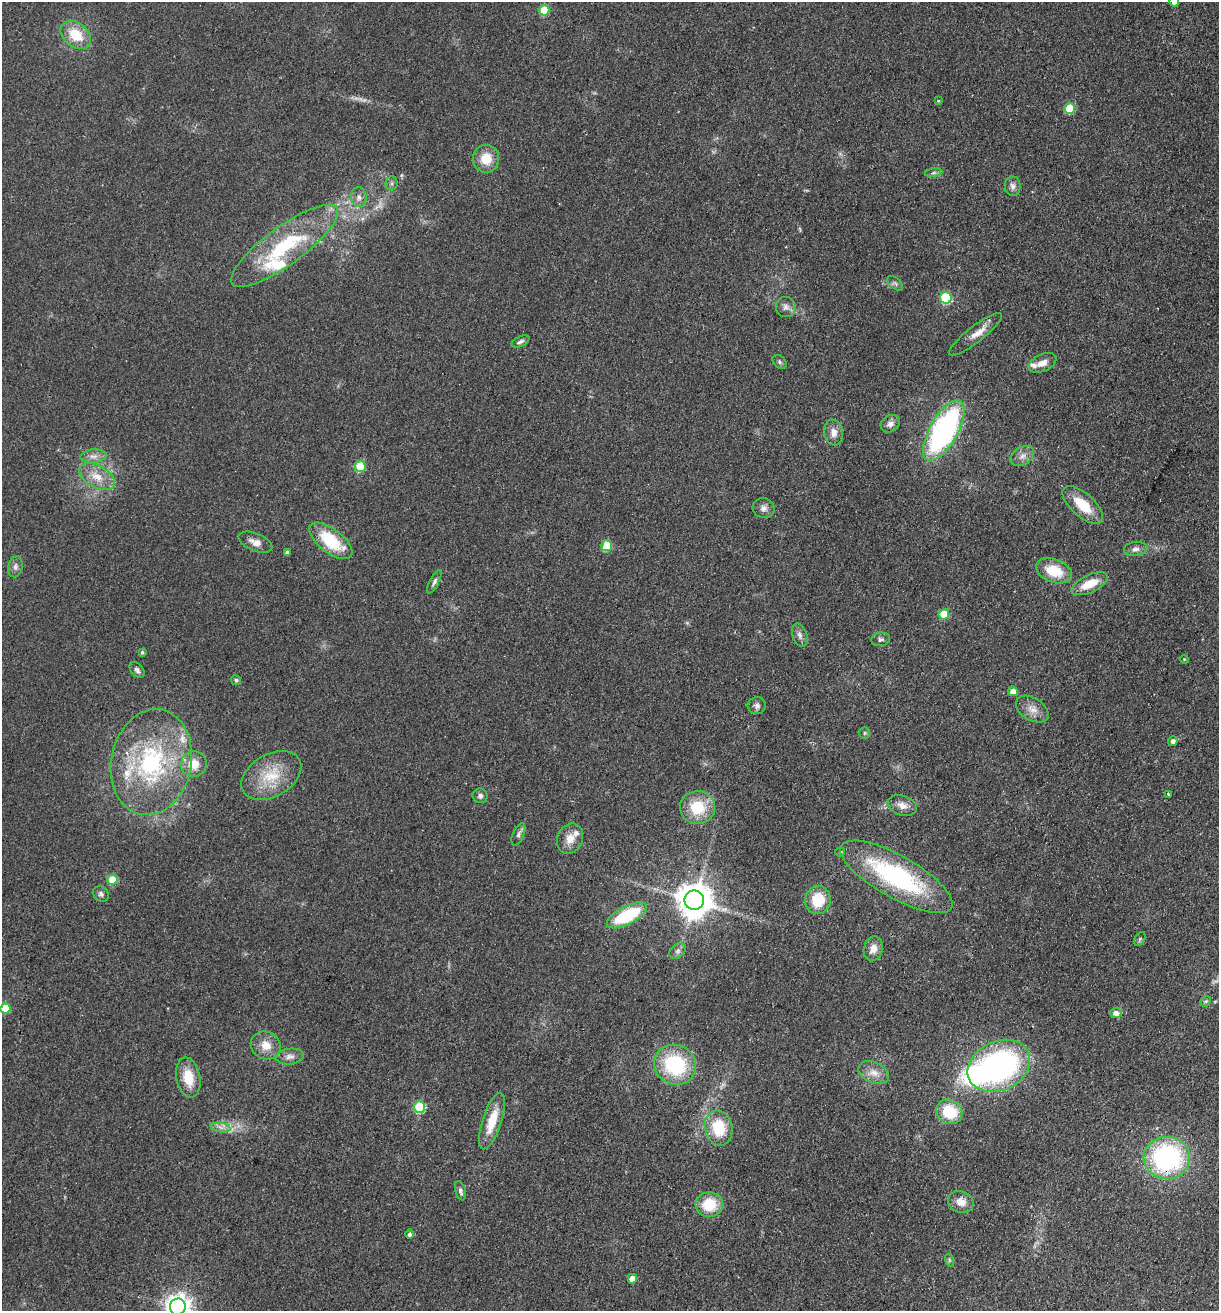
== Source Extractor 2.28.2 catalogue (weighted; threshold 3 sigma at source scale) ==
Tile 6 of 4 x 4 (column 2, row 2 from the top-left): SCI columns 1405-2621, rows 2637-3945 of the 5368 x 5274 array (HDU 1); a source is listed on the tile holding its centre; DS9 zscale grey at full resolution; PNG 1221 x 1313 px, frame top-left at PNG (2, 2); each listed source drawn as its Kron ellipse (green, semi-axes under 4 px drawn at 4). Shown black and unused: <1% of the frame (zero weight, under 2 of 3 exposures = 3% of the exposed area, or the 3 px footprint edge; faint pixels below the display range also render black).
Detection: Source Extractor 2.28.2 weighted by HDU 2 'WHT'; one run over the whole footprint, this tile lists its part. Background 0.0768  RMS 0.0079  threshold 0.0354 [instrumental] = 3 sigma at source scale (4.5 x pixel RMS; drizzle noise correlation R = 1.50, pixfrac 1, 0.05/0.05 arcsec/px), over >= 5 px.
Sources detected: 98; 1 too faint to see at this stretch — neither listed nor drawn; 8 inside a brighter listed object's ellipse — not listed separately; the other 89 listed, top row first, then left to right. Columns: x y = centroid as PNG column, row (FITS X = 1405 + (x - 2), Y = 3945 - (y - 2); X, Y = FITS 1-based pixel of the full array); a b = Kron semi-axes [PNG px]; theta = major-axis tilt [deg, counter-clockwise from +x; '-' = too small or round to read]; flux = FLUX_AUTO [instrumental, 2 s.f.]
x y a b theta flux
1174 2 5 5 - 4.5
544 10 5 5 - 25
76 35 17 12 -38 20
938 101 3 3 - 0.66
1070 108 5 5 - 29
486 159 14 13 - 15
934 173 9 4 9 1.8
392 183 7 6 - 2
1013 186 10 8 -83 3.3
359 197 10 7 -83 3.9
284 246 65 19 36 69
895 283 9 5 -40 1.8
946 298 6 6 - 57
786 307 10 10 - 3.9
975 334 33 8 38 9.7
520 342 9 5 27 2.1
779 362 8 5 -44 1.7
1043 363 15 8 26 6.2
890 424 10 8 36 4.3
944 430 34 14 60 180
833 432 13 9 -81 6.1
93 456 13 7 5 4.7
1022 456 13 8 31 5.1
360 466 5 5 - 37
97 477 19 11 -30 12
1083 505 25 11 -42 20
764 508 11 10 - 4
331 541 25 12 -38 36
255 542 18 8 -22 6.3
607 546 5 5 - 27
1136 549 12 7 6 3.4
287 553 4 4 - 2.9
15 567 10 7 80 2.9
1054 571 18 11 -20 23
434 582 13 4 62 2.3
1090 584 20 8 25 16
944 614 5 5 - 24
800 635 12 7 -71 3.4
881 639 9 6 9 2.2
142 652 4 4 - 1.4
1184 659 4 3 - 0.64
137 670 9 6 -49 2.4
236 680 5 4 - 1.9
1013 691 5 5 - 5.8
757 706 9 8 - 3
1032 709 18 11 -31 7.8
865 733 6 5 - 1.2
1173 741 5 4 - 3.4
151 762 53 40 78 110
194 764 13 13 - 12
271 775 32 21 30 28
1168 794 3 2 - 1
480 796 7 7 - 2.5
902 805 15 10 -19 6.4
697 807 17 16 - 27
518 834 12 5 67 2.6
570 839 16 12 67 9.3
840 852 5 4 - 1.4
896 877 63 21 -29 110
112 880 5 5 - 23
101 894 8 7 - 2.4
694 900 10 9 - 1700
818 900 14 12 80 22
627 915 22 9 27 47
1140 939 7 5 60 1.4
873 949 12 9 74 6.7
678 951 9 6 41 2.7
1206 1001 6 4 43 1.4
5 1008 5 5 - 23
1116 1013 5 5 - 4.9
266 1045 15 13 -30 10
290 1057 14 8 7 4.4
675 1065 21 19 -29 62
999 1066 33 24 25 190
874 1073 16 10 -25 7.8
188 1078 20 12 -78 18
419 1107 6 5 - 50
949 1112 13 11 -34 28
492 1121 29 9 72 20
220 1127 10 5 -8 3.4
719 1128 18 13 -79 27
1167 1158 23 21 -4 120
460 1191 10 5 -75 2.3
961 1202 13 10 -21 8.2
709 1204 14 12 3 23
410 1234 5 4 - 2.2
949 1260 6 4 -72 1.1
632 1279 5 4 - 7.8
178 1307 8 8 - 680
Overlapping masked pixels (flux is a lower limit): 1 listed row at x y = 1167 1158
Isophote crosses this tile's border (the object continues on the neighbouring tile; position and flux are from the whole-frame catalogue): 2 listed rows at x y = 1174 2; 178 1307